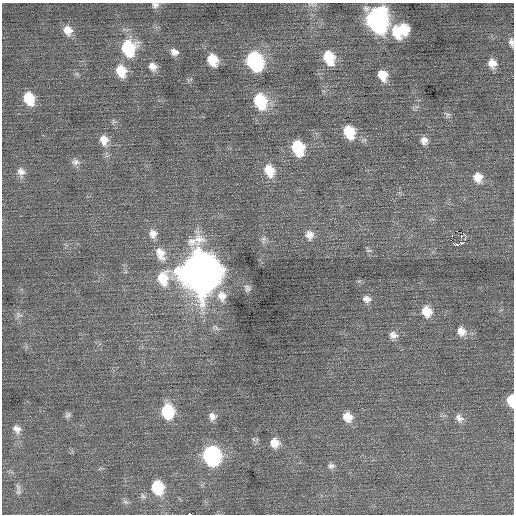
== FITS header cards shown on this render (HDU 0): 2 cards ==
NAXIS1  =                  512 / Axis length
NAXIS2  =                  512 / Axis length

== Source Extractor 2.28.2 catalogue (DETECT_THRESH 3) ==
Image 512 x 512 px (HDU 0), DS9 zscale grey, 1 PNG px = 1 image px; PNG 516 x 516 px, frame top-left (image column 1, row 512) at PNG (2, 3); no overlay
Background 0.103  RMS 0.7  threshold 2.11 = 3 sigma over >= 5 px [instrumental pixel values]
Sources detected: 61; all 61 listed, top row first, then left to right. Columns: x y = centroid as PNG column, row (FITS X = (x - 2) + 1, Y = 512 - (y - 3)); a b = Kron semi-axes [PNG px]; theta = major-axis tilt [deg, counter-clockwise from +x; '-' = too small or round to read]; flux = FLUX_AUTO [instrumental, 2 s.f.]
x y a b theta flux
155 5 9 7 7 160
377 20 15 12 -75 18000
404 29 11 9 -49 800
68 30 12 10 -65 470
397 32 16 12 -43 1400
511 42 10 5 -79 170
128 48 15 14 - 2700
174 52 10 8 -26 280
329 58 14 10 -67 1400
212 60 12 9 -60 950
254 61 13 10 -66 6900
492 63 11 9 -70 420
153 67 12 9 -44 340
121 71 14 11 -69 960
383 75 11 9 -62 690
29 98 13 10 -67 1300
260 101 16 12 -69 2100
447 114 9 6 -26 120
114 121 8 5 -45 98
349 132 13 10 -69 1400
104 140 14 11 -76 500
424 141 10 9 - 270
298 148 13 9 -69 2300
75 162 12 8 4 220
269 170 15 11 -65 900
21 172 14 10 -80 330
478 177 12 11 - 500
153 234 12 11 - 380
309 235 13 11 -77 370
452 235 3 2 - 33
465 235 3 2 - 680
461 236 4 3 - 47
465 239 4 3 - 49
263 240 11 6 87 170
458 245 4 3 - 1600
369 250 9 3 0 66
160 254 22 13 -67 790
199 272 17 17 - 170000
247 288 10 8 -66 160
222 296 15 13 -76 570
367 299 11 8 -23 250
427 311 12 11 - 760
19 315 10 6 -21 170
461 331 13 11 -52 490
393 335 11 10 - 290
511 400 11 6 -87 810
168 411 13 11 -82 2300
68 415 9 7 50 140
212 416 10 9 - 280
347 417 12 10 -53 590
459 418 12 9 -45 280
17 429 12 10 -37 350
257 439 5 5 - 86
275 443 11 10 - 520
212 456 12 11 - 10000
331 466 9 7 5 170
18 487 14 5 -70 180
157 487 12 10 -73 1900
143 496 8 5 -60 120
125 502 8 5 -19 110
190 514 3 2 - 2600
At the frame edge (FLAGS 8, measured only in part): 4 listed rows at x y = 155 5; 511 42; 511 400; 190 514